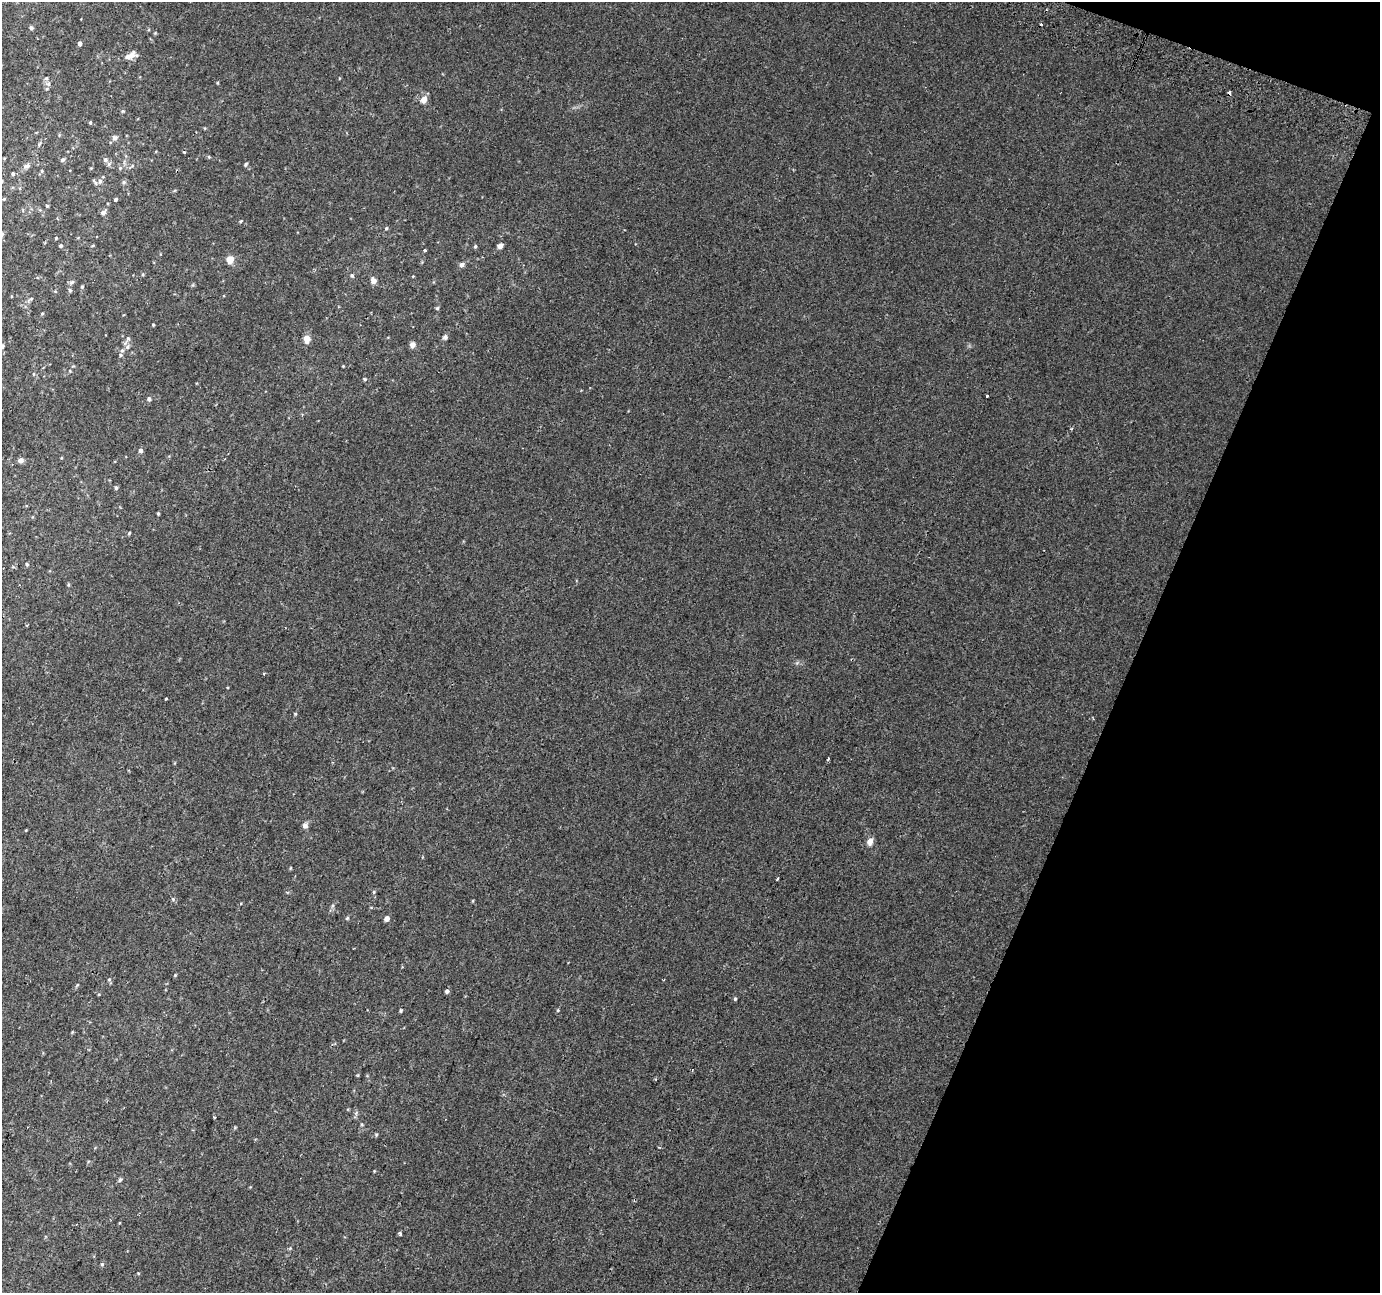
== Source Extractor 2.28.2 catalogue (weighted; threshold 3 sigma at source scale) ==
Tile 8 of 4 x 4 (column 4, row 2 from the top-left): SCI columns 4160-5537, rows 2902-4192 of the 5553 x 5738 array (HDU 1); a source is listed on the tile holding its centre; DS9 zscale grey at full resolution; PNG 1382 x 1295 px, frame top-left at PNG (2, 2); no overlay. Shown black and unused: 19% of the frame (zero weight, under 2 of 3 exposures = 2% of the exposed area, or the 3 px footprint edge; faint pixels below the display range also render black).
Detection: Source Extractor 2.28.2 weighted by HDU 2 'WHT'; one run over the whole footprint, this tile lists its part. Background 0.0202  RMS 0.0046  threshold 0.0206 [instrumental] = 3 sigma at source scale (4.5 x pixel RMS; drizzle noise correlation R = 1.50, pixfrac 1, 0.0396/0.0396 arcsec/px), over >= 5 px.
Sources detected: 92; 4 cosmic-ray / hot-pixel residue — not listed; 2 inside a brighter listed object's ellipse — not listed separately; the other 86 listed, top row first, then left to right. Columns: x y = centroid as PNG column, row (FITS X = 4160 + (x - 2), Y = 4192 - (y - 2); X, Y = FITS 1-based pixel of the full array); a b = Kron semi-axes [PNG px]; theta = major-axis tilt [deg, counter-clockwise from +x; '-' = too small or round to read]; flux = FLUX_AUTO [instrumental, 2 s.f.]
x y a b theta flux
31 28 4 4 - 0.87
155 33 4 4 - 0.39
80 44 4 4 - 1.5
132 55 9 8 - 2.8
46 78 5 5 - 0.72
48 84 6 5 - 0.89
424 100 9 7 70 3.1
123 111 5 4 - 0.44
90 122 4 3 - 0.45
115 138 7 6 - 1.4
39 144 6 4 47 0.6
184 152 3 3 - 0.65
209 157 5 4 - 0.47
105 159 6 6 - 1.3
63 160 5 5 - 0.97
245 164 5 4 - 0.57
26 166 10 6 25 1.6
42 171 6 4 -89 0.52
13 174 5 4 - 0.7
100 181 7 5 78 1.4
123 182 6 5 - 0.8
4 199 5 3 - 0.45
115 199 3 3 - 0.71
47 206 4 4 - 0.44
103 212 7 5 40 1.4
240 221 4 4 - 0.44
386 228 4 4 - 0.44
56 238 4 3 - 0.4
61 246 4 4 - 0.78
475 246 5 4 - 0.59
500 246 7 5 28 1.5
425 250 3 3 - 1.4
230 259 8 7 - 4.2
462 265 6 6 - 1.3
143 275 5 3 - 0.41
352 275 6 5 - 0.74
373 281 8 6 -64 2.2
72 282 8 5 27 0.88
82 287 5 4 - 0.6
70 290 6 5 - 0.78
437 308 5 4 - 0.53
42 314 5 3 - 0.4
153 325 3 3 - 0.41
445 337 6 6 - 0.94
128 339 7 5 -76 1
307 339 9 7 -88 3.1
412 345 6 6 - 2.1
127 347 7 6 - 1.3
121 355 6 5 - 0.75
343 366 3 3 - 0.31
70 371 4 3 - 0.32
365 379 5 4 - 0.52
987 396 3 3 - 2.7
149 399 5 5 - 0.95
1072 428 4 3 - 0.39
140 450 5 5 - 1.2
21 460 7 6 - 1.6
116 488 5 4 - 0.75
158 513 3 3 - 0.56
129 533 5 3 - 0.49
27 564 4 4 - 0.48
68 585 5 3 - 0.51
166 699 4 2 - 0.35
295 714 5 3 - 0.37
828 759 4 2 - 0.45
305 826 6 5 - 2
26 830 4 3 - 0.33
870 841 9 6 66 2.6
290 868 5 3 - 0.36
777 879 3 2 - 1.3
374 892 5 4 - 0.51
173 899 5 5 - 0.65
347 918 5 4 - 0.5
387 918 5 4 - 2.3
109 979 5 4 - 0.52
447 991 5 5 - 1
735 999 4 4 - 0.57
558 1010 4 4 - 0.44
401 1011 4 4 - 0.56
358 1075 5 3 - 0.4
356 1113 6 5 - 0.79
376 1134 5 3 - 0.45
659 1147 4 2 - 0.41
120 1180 6 4 67 0.74
399 1233 4 3 - 1.4
102 1264 5 5 - 0.63